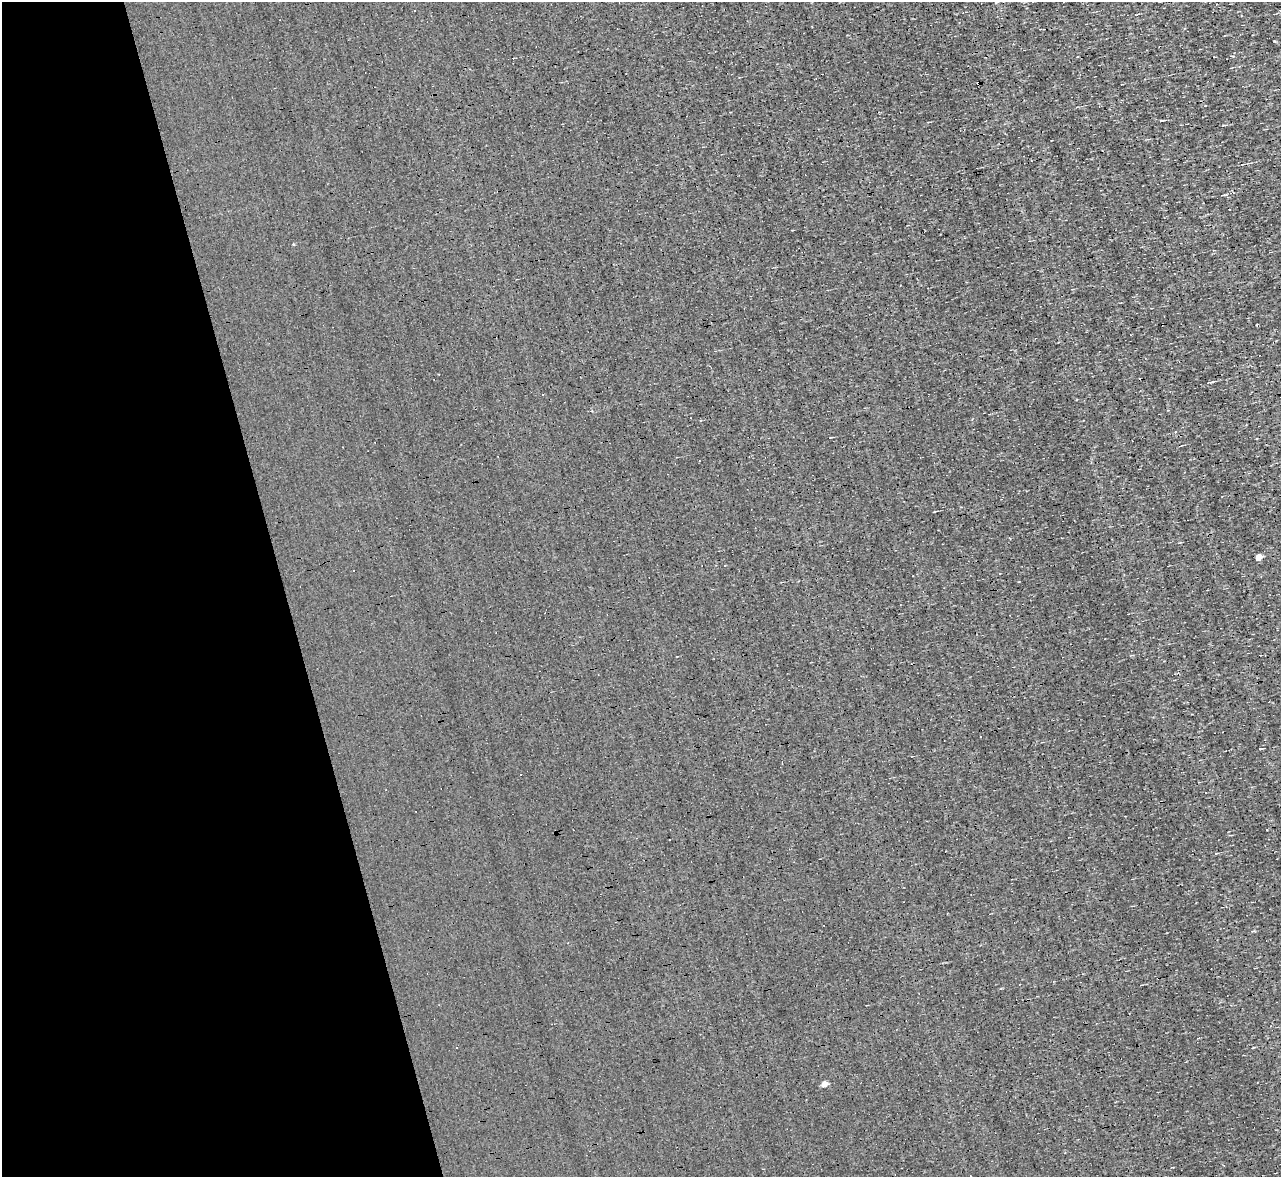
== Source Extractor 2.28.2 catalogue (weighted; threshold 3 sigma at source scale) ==
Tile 5 of 4 x 4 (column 1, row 2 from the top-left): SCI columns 1-1279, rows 2497-3671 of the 5117 x 5112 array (HDU 1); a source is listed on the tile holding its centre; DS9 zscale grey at full resolution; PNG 1283 x 1179 px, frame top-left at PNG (2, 2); no overlay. Shown black and unused: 22% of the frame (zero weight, under 3 of 4 exposures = <1% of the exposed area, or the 3 px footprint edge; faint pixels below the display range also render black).
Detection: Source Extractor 2.28.2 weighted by HDU 2 'WHT'; one run over the whole footprint, this tile lists its part. Background 0.00314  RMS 0.044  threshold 0.2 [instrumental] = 3 sigma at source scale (4.5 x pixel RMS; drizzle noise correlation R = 1.50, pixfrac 1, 0.05/0.05 arcsec/px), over >= 5 px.
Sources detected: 12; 3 cosmic-ray / hot-pixel residue — not listed; the other 9 listed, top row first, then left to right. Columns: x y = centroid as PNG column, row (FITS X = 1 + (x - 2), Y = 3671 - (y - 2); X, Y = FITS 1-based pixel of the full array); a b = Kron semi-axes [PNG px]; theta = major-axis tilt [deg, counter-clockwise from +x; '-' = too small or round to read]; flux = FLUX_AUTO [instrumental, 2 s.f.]
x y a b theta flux
1161 121 5 2 - 5
1243 164 4 2 - 2.7
1210 382 8 2 0 4.4
542 395 3 2 - 4.2
1258 557 5 4 - 62
353 570 2 2 - 3.7
669 840 3 2 - 5.7
456 1047 3 3 - 12
825 1084 4 4 - 36